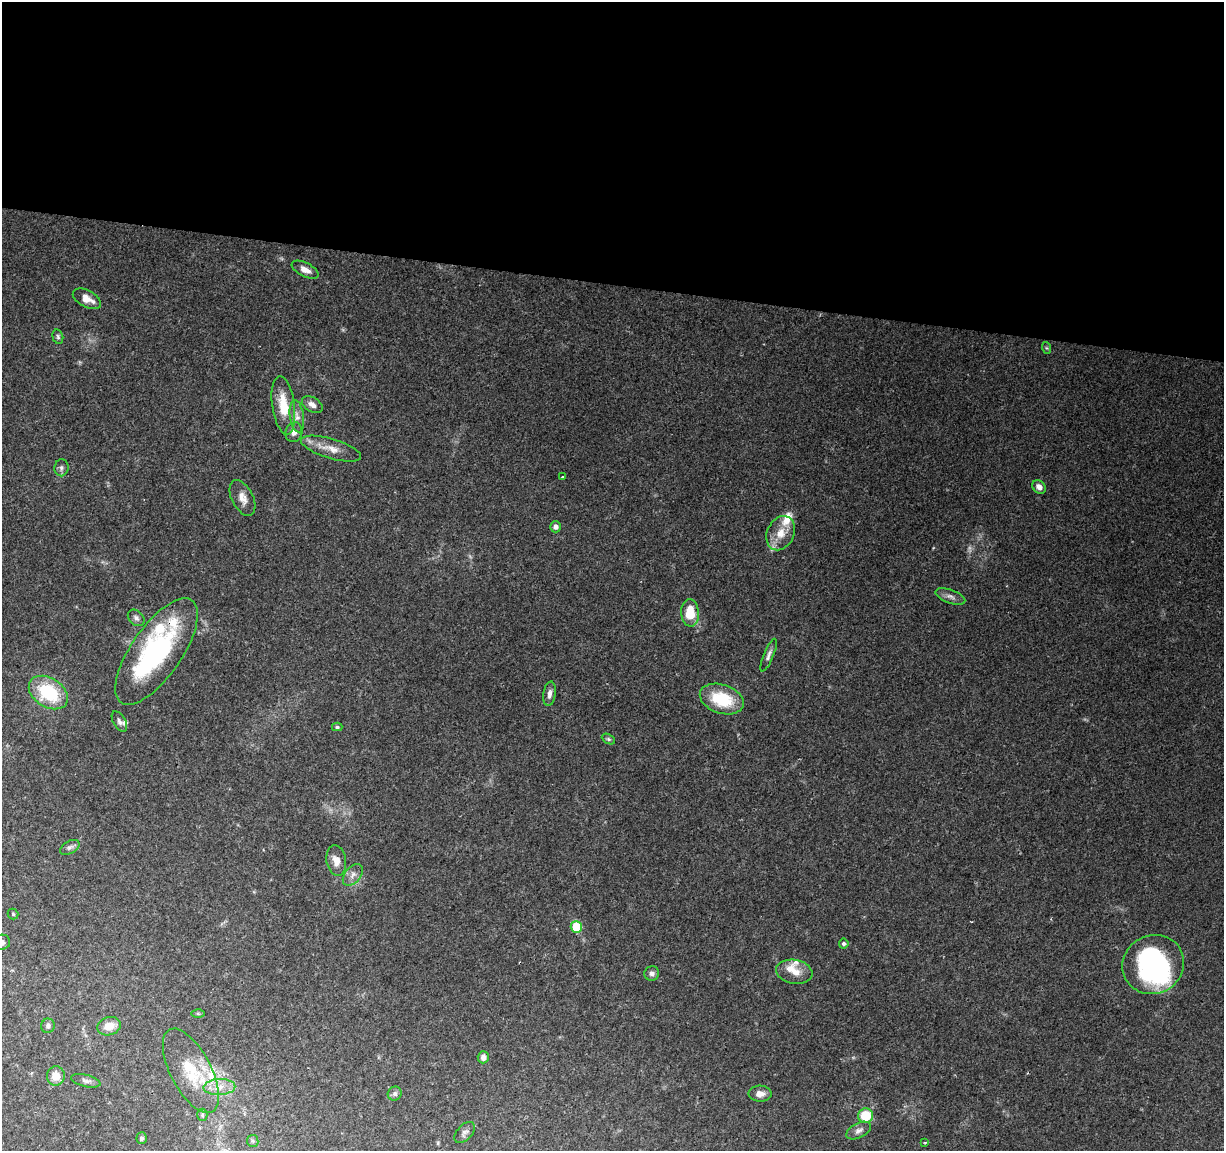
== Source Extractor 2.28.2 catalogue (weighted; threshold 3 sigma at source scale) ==
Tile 3 of 4 x 4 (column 3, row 1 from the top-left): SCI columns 2447-3668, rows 3676-4824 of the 4899 x 5108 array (HDU 1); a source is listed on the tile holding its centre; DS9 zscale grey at full resolution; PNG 1226 x 1153 px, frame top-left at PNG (2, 2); each listed source drawn as its Kron ellipse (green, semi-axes under 4 px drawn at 4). Shown black and unused: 25% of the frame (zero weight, under 2 of 3 exposures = <1% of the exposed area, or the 3 px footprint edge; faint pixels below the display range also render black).
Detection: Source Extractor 2.28.2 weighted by HDU 2 'WHT'; one run over the whole footprint, this tile lists its part. Background 0.0968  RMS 0.0061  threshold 0.0276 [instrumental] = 3 sigma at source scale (4.5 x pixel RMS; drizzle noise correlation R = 1.50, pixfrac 1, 0.0396/0.0396 arcsec/px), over >= 5 px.
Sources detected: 64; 1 too faint to see at this stretch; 3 inside a brighter object's white glare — neither listed nor drawn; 7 inside a brighter listed object's ellipse — not listed separately; the other 53 listed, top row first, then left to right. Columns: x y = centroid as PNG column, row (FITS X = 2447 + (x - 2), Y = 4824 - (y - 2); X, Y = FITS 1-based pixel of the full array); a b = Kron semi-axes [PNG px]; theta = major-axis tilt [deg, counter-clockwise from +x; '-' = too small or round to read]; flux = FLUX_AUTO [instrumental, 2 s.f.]
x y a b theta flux
305 270 14 7 -27 4.6
87 299 15 8 -28 6.2
58 337 7 5 -74 1.1
1047 348 6 4 -70 0.81
283 405 29 11 -82 16
312 405 11 7 -31 3.5
297 416 16 7 -82 3.8
294 432 10 8 71 3.1
331 449 31 10 -16 8.6
61 468 8 7 - 1.8
562 477 3 2 - 0.92
1039 487 7 6 - 3.2
242 498 19 10 -63 5.8
556 527 5 5 - 2.6
781 533 18 13 65 10
950 596 15 6 -20 3
690 613 14 9 -86 16
136 618 9 7 -45 2
157 652 62 25 55 100
769 655 17 5 67 2.6
48 693 21 14 -32 36
549 694 12 6 82 2.9
722 699 23 14 -19 27
119 721 11 6 -60 2.1
337 727 5 4 - 0.95
608 739 7 4 -27 1.1
70 847 11 6 29 2
336 861 15 9 -81 5.9
353 875 12 7 50 3.5
13 914 5 5 - 0.83
576 927 6 5 - 24
2 942 8 7 - 2.1
844 944 5 4 - 1.3
1153 965 31 29 28 89
794 972 18 12 -10 7.6
652 973 7 7 - 2.2
198 1014 6 4 -1 0.93
48 1026 7 7 - 1.8
109 1026 12 9 16 7.3
483 1057 6 5 - 3.4
191 1071 46 20 -62 28
56 1076 9 9 - 7.1
86 1081 15 6 -14 2.3
219 1087 16 8 2 6.4
395 1094 7 6 - 1.8
760 1094 11 8 -2 4.5
202 1115 6 5 - 1.2
866 1116 7 7 - 18
859 1130 14 7 27 3
465 1132 12 7 47 2.2
142 1138 6 5 - 1.8
253 1141 6 5 - 1.1
925 1143 3 3 - 0.77
Overlapping masked pixels (flux is a lower limit): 1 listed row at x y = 157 652
Isophote crosses this tile's border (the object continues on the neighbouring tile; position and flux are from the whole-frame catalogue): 1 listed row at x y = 2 942